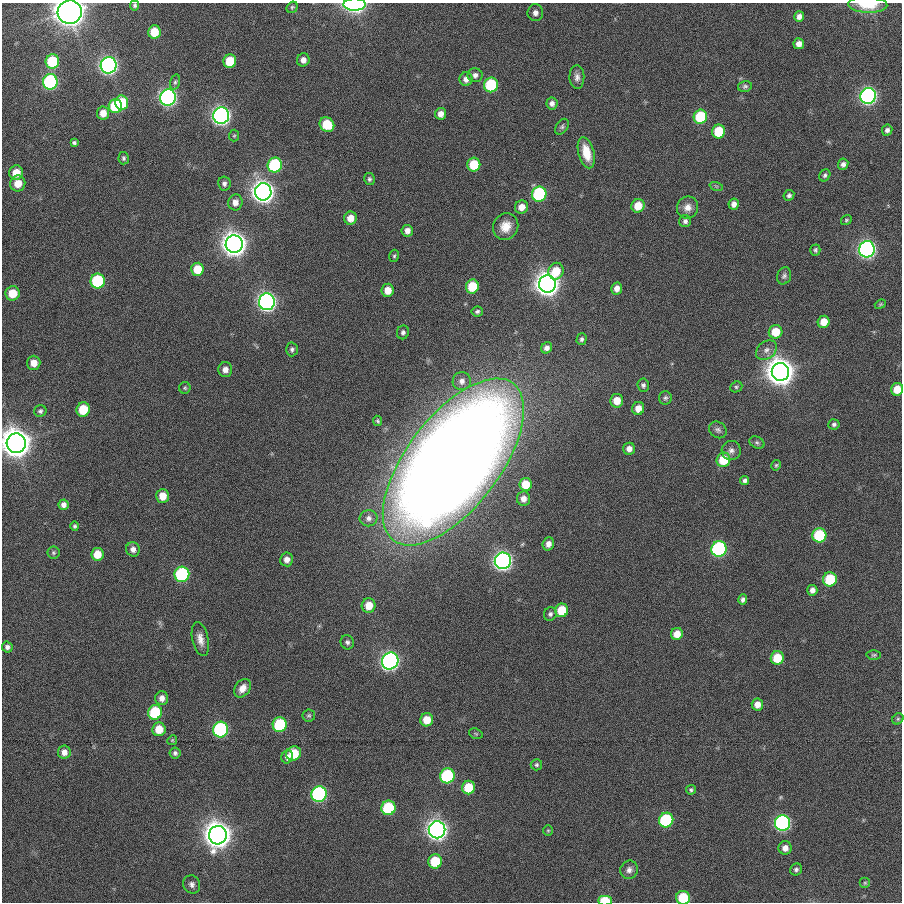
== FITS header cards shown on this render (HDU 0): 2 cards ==
NAXIS1  =                  900
NAXIS2  =                  900

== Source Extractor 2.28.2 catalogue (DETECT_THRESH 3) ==
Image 900 x 900 px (HDU 0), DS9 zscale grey, 1 PNG px = 1 image px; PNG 904 x 904 px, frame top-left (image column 1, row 900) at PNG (2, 3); each listed source drawn as its Kron ellipse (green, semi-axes under 4 px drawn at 4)
Background 0.00398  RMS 0.027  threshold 0.0811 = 3 sigma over >= 5 px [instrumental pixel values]
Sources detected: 169; all 169 listed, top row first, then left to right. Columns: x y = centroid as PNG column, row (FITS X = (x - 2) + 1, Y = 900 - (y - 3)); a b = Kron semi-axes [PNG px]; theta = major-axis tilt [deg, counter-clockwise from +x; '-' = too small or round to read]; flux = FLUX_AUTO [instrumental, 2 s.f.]
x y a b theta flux
355 4 11 6 1 440
135 5 5 4 - 3.7
868 5 20 8 -3 52
292 7 6 5 - 3.2
70 12 12 11 - 2800
535 13 8 8 - 10
799 16 5 5 - 9.1
154 32 7 6 - 45
799 44 5 5 - 12
303 60 7 6 - 11
52 61 7 7 - 110
230 61 7 6 - 58
109 65 8 8 - 970
475 75 7 7 - 8.1
577 77 12 7 -88 9.8
466 79 7 6 - 11
50 82 8 7 - 340
175 82 8 4 75 3.5
491 85 7 7 - 150
745 86 7 5 16 4.4
868 96 8 7 - 780
168 98 8 8 - 780
122 103 7 6 - 84
552 103 6 5 - 7.3
115 106 7 6 - 98
103 113 6 6 - 19
441 114 6 5 - 13
221 116 8 8 - 1100
700 117 7 6 - 120
327 124 8 7 - 70
562 127 9 5 56 4.3
887 130 6 5 - 6.5
719 131 7 6 - 73
234 136 6 5 - 2.5
74 143 4 4 - 3.5
586 153 16 8 -75 34
124 158 6 5 - 3.8
843 164 6 5 - 6.7
275 165 7 7 - 200
474 165 7 6 - 67
16 173 7 7 - 31
825 175 6 5 - 4.3
369 179 6 5 - 3.9
18 183 8 7 - 31
224 183 7 6 - 6.2
716 186 7 4 -18 3.1
263 192 8 8 - 1900
539 194 7 7 - 240
789 195 5 5 - 4.9
235 202 8 7 - 13
734 204 6 5 - 9.1
638 206 7 6 - 36
521 207 7 6 - 20
688 207 11 10 - 15
350 218 6 6 - 20
846 220 5 4 - 2.7
685 221 6 6 - 5.7
506 226 14 12 57 27
407 231 6 5 - 12
234 244 9 8 - 2600
867 249 8 7 - 880
815 250 5 5 - 3.5
394 256 6 4 74 3.1
197 269 6 6 - 46
556 271 8 7 - 45
784 276 9 7 74 5.4
98 281 7 7 - 170
547 284 8 8 - 2400
472 286 7 6 - 64
617 288 6 5 - 13
388 290 6 6 - 24
12 293 7 7 - 44
267 302 8 8 - 1000
880 304 6 4 22 2.3
477 311 6 5 - 4.4
824 322 6 6 - 27
403 332 7 6 - 6.2
776 332 7 6 - 42
581 339 6 5 - 4.5
547 348 6 5 - 7.8
292 349 7 6 - 5.2
766 350 11 8 40 11
34 363 7 7 - 22
225 370 7 7 - 13
780 372 9 9 - 3600
462 381 9 9 - 11
643 385 6 5 - 5.5
736 387 6 5 - 3.2
185 388 6 5 - 3.2
897 389 6 6 - 32
665 398 6 6 - 4.4
617 401 7 6 - 28
638 408 6 6 - 17
83 410 7 6 - 64
40 411 6 5 - 4.4
378 421 5 4 - 2.8
834 424 5 5 - 4.5
718 430 9 7 -38 6.3
16 443 10 9 - 3800
757 443 8 5 -27 4.1
629 449 6 6 - 11
731 450 9 9 - 9.4
723 460 7 7 - 61
453 462 99 46 53 5800
776 465 5 4 - 2.5
745 481 5 4 - 4.9
526 484 6 6 - 38
163 496 7 6 - 28
523 499 7 6 - 12
63 505 5 5 - 8.6
369 518 9 8 - 7.7
75 526 5 4 - 3.4
819 535 7 7 - 130
548 544 7 5 70 11
133 549 7 6 - 10
719 549 8 7 - 350
53 553 6 6 - 3.4
97 554 6 6 - 29
287 559 7 6 - 11
503 561 8 8 - 1100
182 574 7 7 - 250
830 579 7 7 - 92
812 590 5 5 - 8.7
743 600 5 4 - 5.5
369 606 7 7 - 33
562 610 7 6 - 59
550 614 7 6 - 5
677 634 6 5 - 21
200 639 17 8 -78 16
347 642 7 6 - 5.6
7 647 5 5 - 6.5
874 655 7 4 1 3.1
777 658 6 6 - 52
390 661 8 8 - 890
242 688 10 7 54 16
162 698 7 6 - 12
757 704 6 5 - 17
155 712 7 7 - 120
309 715 6 6 - 3.6
898 719 6 5 - 2.8
427 720 6 6 - 32
280 725 7 7 - 150
159 729 7 6 - 32
221 729 8 7 - 340
476 734 7 5 -18 2.8
172 740 5 4 - 2.2
64 752 6 6 - 12
175 753 5 5 - 4.8
294 753 7 7 - 67
287 757 7 5 68 7.6
536 765 6 5 - 4
447 776 7 7 - 210
468 787 7 6 - 63
691 790 5 5 - 3.3
319 794 8 7 - 430
388 808 7 7 - 140
666 820 7 7 - 190
782 823 8 7 - 530
437 830 8 8 - 1600
548 830 5 5 - 2.4
218 835 9 8 - 3400
785 848 6 6 - 13
435 861 7 7 - 81
796 869 6 5 - 4.9
629 870 9 8 - 8.8
865 883 5 5 - 2.8
192 884 9 8 - 8.6
683 898 7 7 - 83
605 901 7 4 0 67
At the frame edge (FLAGS 8, measured only in part): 8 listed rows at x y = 355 4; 135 5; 868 5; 70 12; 897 389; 16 443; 683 898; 605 901